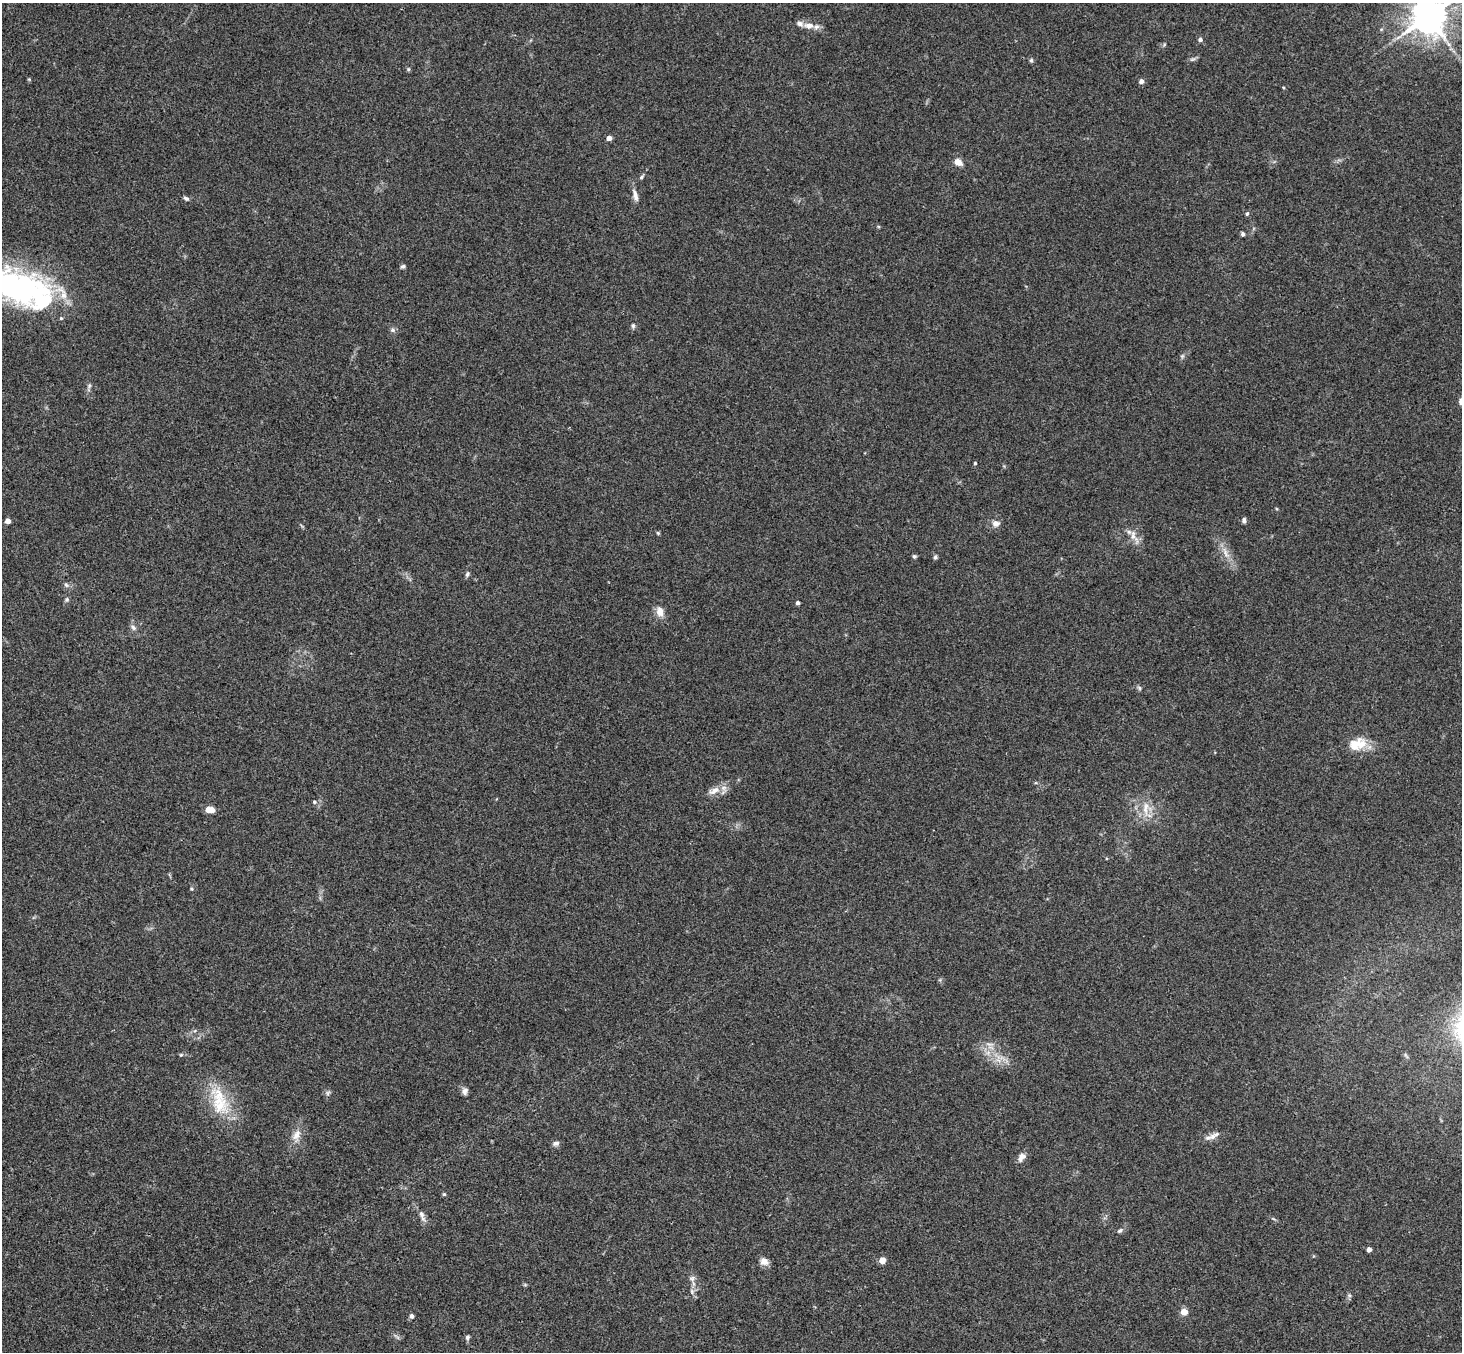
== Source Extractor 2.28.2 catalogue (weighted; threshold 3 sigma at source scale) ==
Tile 7 of 4 x 4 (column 3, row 2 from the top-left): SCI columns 2976-4435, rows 3033-4382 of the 5946 x 5927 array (HDU 1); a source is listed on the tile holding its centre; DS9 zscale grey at full resolution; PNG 1464 x 1354 px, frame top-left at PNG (2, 3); no overlay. Shown black and unused: <1% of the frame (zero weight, under 3 of 4 exposures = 6% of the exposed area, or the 3 px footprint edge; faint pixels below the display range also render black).
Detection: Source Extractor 2.28.2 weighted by HDU 2 'WHT'; one run over the whole footprint, this tile lists its part. Background 0.204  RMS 0.0083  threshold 0.0372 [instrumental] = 3 sigma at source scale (4.5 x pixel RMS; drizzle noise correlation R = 1.50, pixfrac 1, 0.05/0.05 arcsec/px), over >= 5 px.
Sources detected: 66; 2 too faint to see at this stretch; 1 inside a brighter object's white glare — not listed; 4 inside a brighter listed object's ellipse — not listed separately; the other 59 listed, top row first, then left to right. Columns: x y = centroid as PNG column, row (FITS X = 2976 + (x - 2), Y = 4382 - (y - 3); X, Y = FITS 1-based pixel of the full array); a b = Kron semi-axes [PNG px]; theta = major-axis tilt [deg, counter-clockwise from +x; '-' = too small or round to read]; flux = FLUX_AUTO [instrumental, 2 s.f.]
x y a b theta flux
1429 16 10 9 - 2200
809 26 13 8 -2 6.2
1200 39 5 5 - 2
1031 60 6 5 - 1.3
408 69 5 5 - 1.1
1141 81 6 5 - 2.8
1283 87 4 3 - 0.79
609 138 4 4 - 5.5
958 162 9 7 -31 6.5
641 177 6 4 42 1.5
635 195 18 6 -76 4.8
186 198 8 5 -30 1.9
1247 213 6 4 62 1.2
1243 234 5 4 - 1.7
403 266 6 5 - 1.6
16 287 75 39 -17 190
633 326 7 5 90 1.5
393 330 7 6 - 2.2
1182 356 5 5 - 1.4
89 386 7 5 69 1.9
975 463 4 4 - 0.89
1244 520 6 5 - 2.1
8 521 4 4 - 6.7
996 523 10 9 - 4.6
658 533 5 4 - 1.1
1134 536 21 8 -65 7.7
1225 552 19 5 -69 6.7
914 556 5 4 - 1.5
935 557 6 5 - 1.4
467 574 7 5 64 1.9
66 585 6 5 - 1.7
67 600 6 5 - 1.6
798 603 4 4 - 2.5
660 612 14 9 -77 7.2
133 627 10 5 -50 2.6
1139 688 6 5 - 1.5
1357 744 23 14 20 18
714 791 18 8 28 7.7
314 802 5 5 - 1.5
1145 808 23 8 89 10
208 809 4 4 - 11
192 889 5 4 - 0.96
181 1055 5 4 - 1.1
465 1091 9 7 83 3.1
219 1104 32 25 -61 36
296 1135 17 9 62 7.8
1212 1137 12 8 27 4.9
556 1143 9 6 8 2.6
1021 1157 12 7 54 4.6
444 1194 4 4 - 1.1
422 1214 12 7 -64 3.9
1120 1231 8 5 38 1.8
1369 1250 4 4 - 5.2
882 1260 7 7 - 5
764 1261 11 9 -23 4.8
692 1278 8 8 - 3.2
1184 1312 6 6 - 7.9
412 1316 6 5 - 2.3
467 1337 7 5 65 1.7
Overlapping masked pixels (flux is a lower limit): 1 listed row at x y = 1429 16
Isophote crosses this tile's border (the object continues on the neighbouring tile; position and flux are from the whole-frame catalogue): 2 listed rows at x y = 1429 16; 16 287